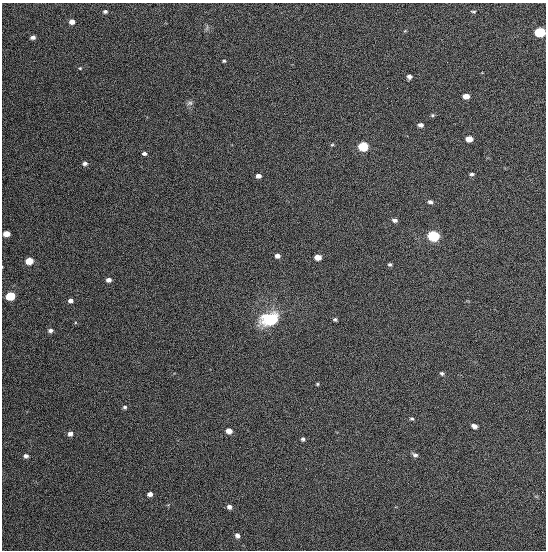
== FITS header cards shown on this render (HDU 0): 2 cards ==
NAXIS1  =                  544
NAXIS2  =                  548

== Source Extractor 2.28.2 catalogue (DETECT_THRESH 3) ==
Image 544 x 548 px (HDU 0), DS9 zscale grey, 1 PNG px = 1 image px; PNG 548 x 552 px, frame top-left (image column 1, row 548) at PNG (2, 3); no overlay
Background 1350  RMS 63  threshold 189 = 3 sigma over >= 5 px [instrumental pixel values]
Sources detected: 46; all 46 listed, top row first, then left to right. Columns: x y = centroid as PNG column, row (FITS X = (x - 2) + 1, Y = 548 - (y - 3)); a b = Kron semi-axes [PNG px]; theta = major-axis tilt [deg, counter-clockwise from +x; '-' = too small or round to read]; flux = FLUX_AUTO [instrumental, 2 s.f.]
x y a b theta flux
105 11 5 4 - 9400
473 12 6 3 -9 5100
72 22 5 4 - 30000
539 32 7 5 2 270000
33 37 5 4 - 16000
224 61 4 3 - 5600
80 68 4 4 - 4100
409 77 5 4 - 14000
466 96 5 4 - 34000
190 103 8 6 15 11000
432 115 6 4 20 5900
420 125 5 4 - 15000
469 139 6 5 - 53000
332 145 6 3 3 5000
363 146 6 5 - 320000
144 153 5 4 - 13000
85 163 6 5 - 14000
472 174 5 3 - 8000
258 176 5 4 - 23000
430 202 6 5 - 12000
394 220 6 4 -10 14000
6 234 5 4 - 59000
433 236 6 5 - 530000
277 256 5 4 - 21000
318 257 5 4 - 53000
29 261 5 5 - 110000
390 265 5 4 - 7700
109 280 5 4 - 21000
10 296 6 5 - 220000
70 300 4 4 - 17000
269 319 20 13 17 180000
335 319 4 4 - 6800
50 330 6 4 4 14000
442 373 5 4 - 7400
317 384 4 4 - 4800
125 407 5 4 - 8100
412 419 6 4 -5 5800
474 426 5 4 - 19000
229 431 5 5 - 37000
70 434 6 5 - 18000
303 439 4 4 - 8800
415 455 8 5 -23 11000
26 456 6 5 - 14000
150 494 5 4 - 18000
229 507 6 5 - 16000
237 535 5 5 - 15000
At the frame edge (FLAGS 8, measured only in part): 1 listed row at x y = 539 32